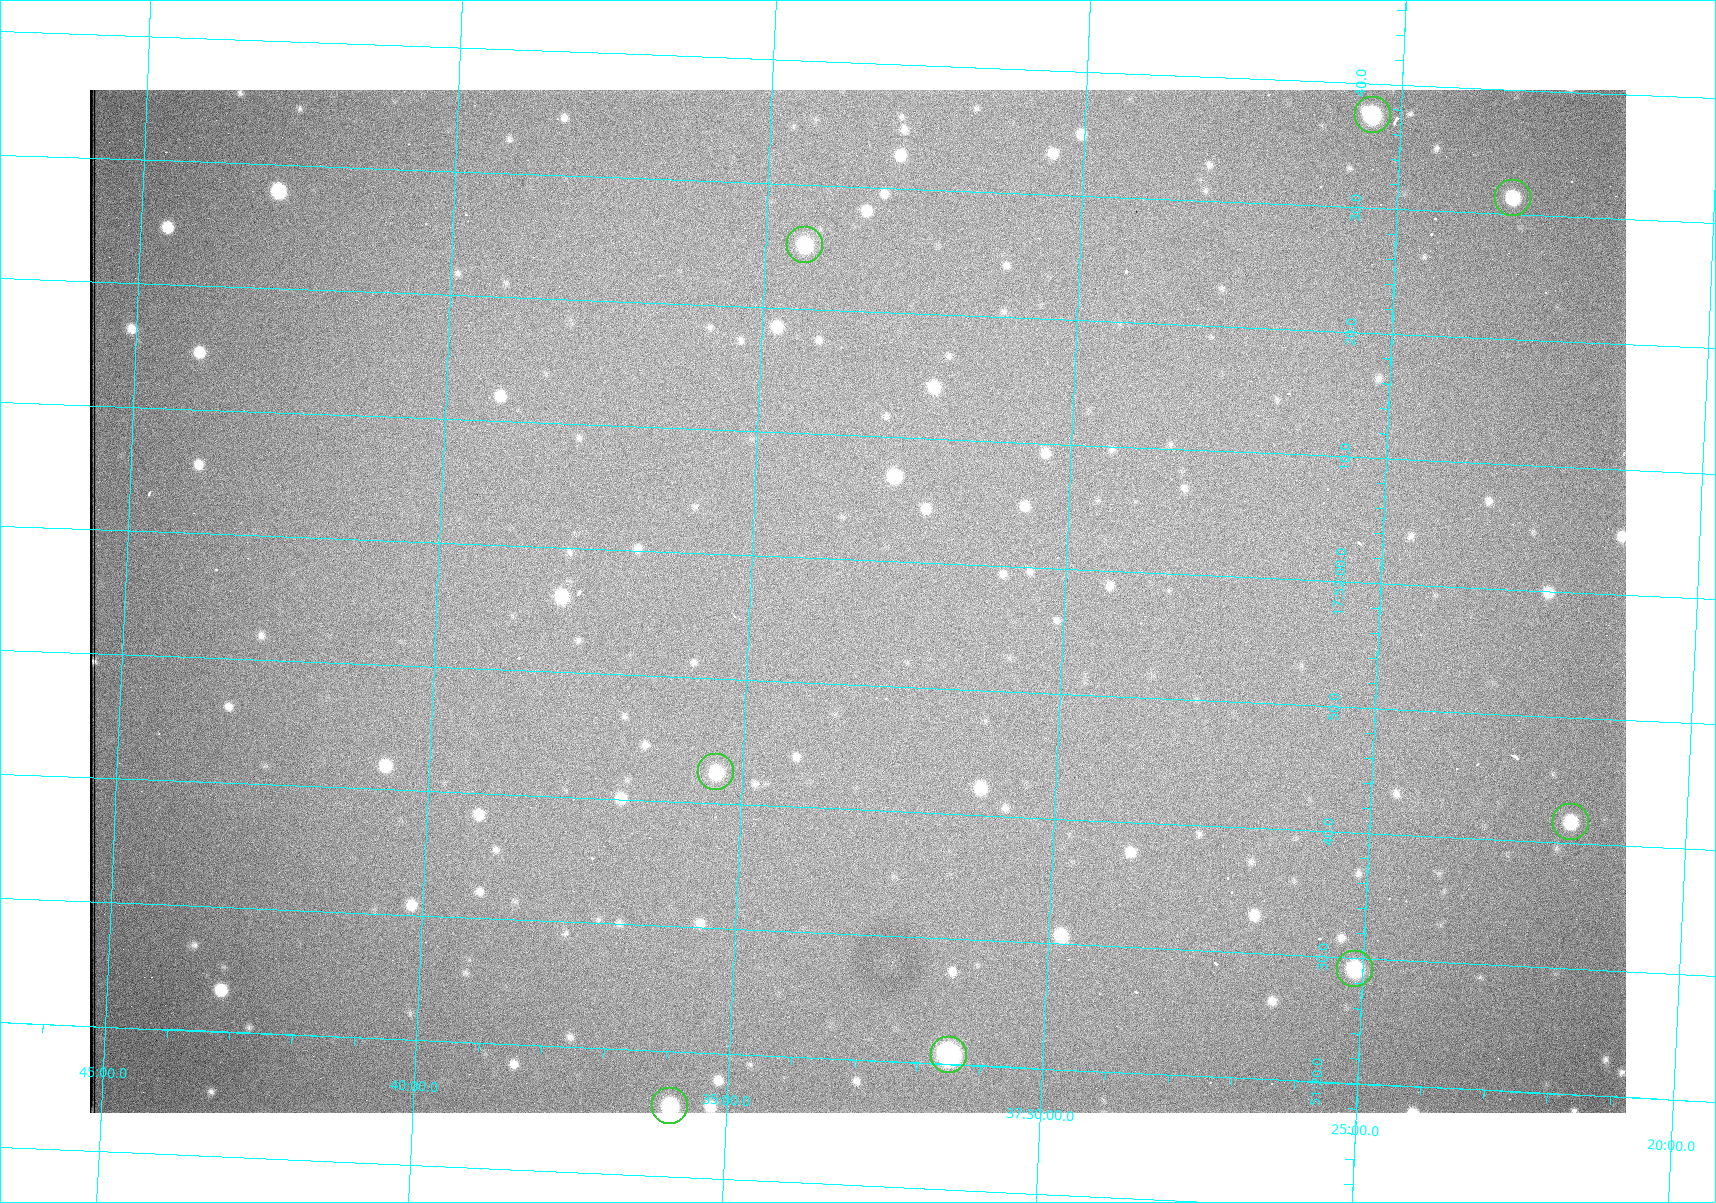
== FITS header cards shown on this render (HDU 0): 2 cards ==
NAXIS1  =                 1536 /fastest changing axis
NAXIS2  =                 1023 /next to fastest changing axis

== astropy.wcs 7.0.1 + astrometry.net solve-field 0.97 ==
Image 1536 x 1023 px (HDU 0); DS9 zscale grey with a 90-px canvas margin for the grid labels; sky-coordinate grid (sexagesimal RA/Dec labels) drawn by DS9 from the SOLVED WCS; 8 Tycho-2 reference stars matched to detected sources circled (green)
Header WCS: RA---TAN/DEC--TAN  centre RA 17:51:57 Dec +37:33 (267.99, +37.55 deg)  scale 0.958 arcsec/px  FOV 24.5' x 16.3'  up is +87 deg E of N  parity flipped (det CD > 0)
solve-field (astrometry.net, Tycho-2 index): VERIFIED the header's WCS against the Tycho-2 star catalogue (8 matches, 0 conflicts) and refined it, rather than solving blind
Solved WCS: RA---TAN-SIP/DEC--TAN-SIP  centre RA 17:51:57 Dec +37:33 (267.99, +37.55 deg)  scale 0.956 arcsec/px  FOV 24.5' x 16.3'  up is +87 deg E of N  parity flipped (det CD > 0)
The solver's refit moves the header's centre by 1.2 arcsec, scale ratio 0.9972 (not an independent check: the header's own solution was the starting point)
Tycho-2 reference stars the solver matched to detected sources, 8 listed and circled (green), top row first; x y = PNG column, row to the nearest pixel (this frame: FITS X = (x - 90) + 1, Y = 1023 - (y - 90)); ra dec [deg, ICRS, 3 dp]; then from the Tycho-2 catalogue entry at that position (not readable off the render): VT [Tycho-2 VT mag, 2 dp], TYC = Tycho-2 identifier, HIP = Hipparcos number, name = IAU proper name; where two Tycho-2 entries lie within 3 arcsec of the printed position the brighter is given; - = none
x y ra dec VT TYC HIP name
1373 115 268.156 +37.424 11.25 2620-712-1 - -
1513 198 268.131 +37.386 12.62 2620-526-1 - -
805 245 268.105 +37.573 11.82 3089-995-1 - -
716 772 267.927 +37.590 11.84 3089-1137-1 - -
1571 822 267.924 +37.364 11.94 2620-391-1 - -
1355 969 267.871 +37.419 11.35 2620-812-1 - -
949 1055 267.836 +37.525 9.96 3089-889-1 - -
670 1106 267.815 +37.598 11.54 3089-1081-1 - -